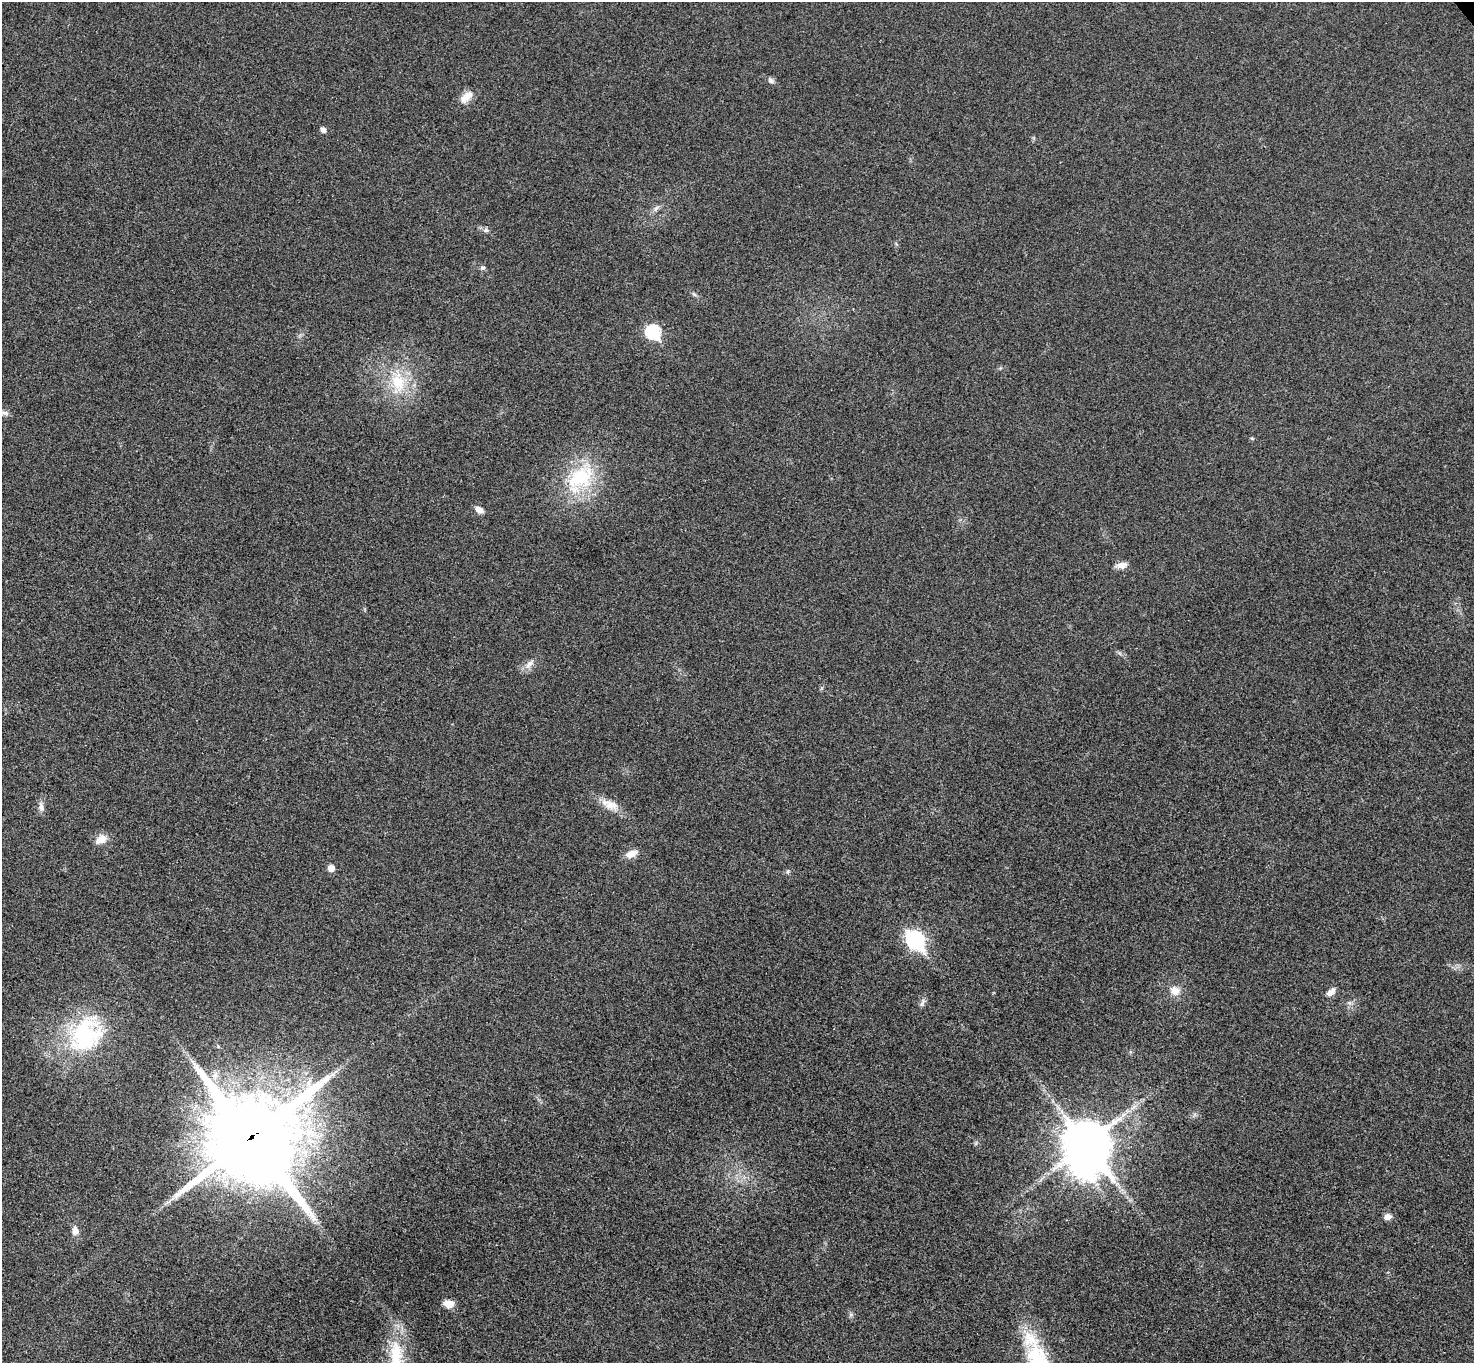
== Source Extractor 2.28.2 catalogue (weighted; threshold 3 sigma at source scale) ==
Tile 7 of 4 x 4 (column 3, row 2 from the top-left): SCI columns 2996-4467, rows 3056-4416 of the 5987 x 5973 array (HDU 1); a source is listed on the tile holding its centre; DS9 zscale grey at full resolution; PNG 1476 x 1365 px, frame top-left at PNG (2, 2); no overlay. Shown black and unused: <1% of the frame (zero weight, under 3 of 4 exposures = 6% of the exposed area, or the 3 px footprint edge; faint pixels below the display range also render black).
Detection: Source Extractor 2.28.2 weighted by HDU 2 'WHT'; one run over the whole footprint, this tile lists its part. Background 0.0245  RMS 0.0061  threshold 0.0275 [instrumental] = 3 sigma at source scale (4.5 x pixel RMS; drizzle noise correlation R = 1.50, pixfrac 1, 0.05/0.05 arcsec/px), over >= 5 px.
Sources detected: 35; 1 inside a brighter object's white glare — not listed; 1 inside a brighter listed object's ellipse — not listed separately; the other 33 listed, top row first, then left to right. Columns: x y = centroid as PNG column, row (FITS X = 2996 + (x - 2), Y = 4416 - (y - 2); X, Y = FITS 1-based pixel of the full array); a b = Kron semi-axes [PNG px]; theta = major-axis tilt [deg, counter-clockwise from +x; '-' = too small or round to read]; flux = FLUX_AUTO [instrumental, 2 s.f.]
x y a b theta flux
771 80 8 6 -36 1.9
465 98 15 12 36 5.6
323 130 5 5 - 2.6
656 208 10 4 48 1.7
486 230 6 5 - 1.2
483 268 7 5 3 1.2
694 294 7 4 -20 0.98
653 332 8 7 - 74
398 382 28 18 -72 23
5 413 10 5 -13 2
580 478 44 28 33 42
479 510 10 6 -31 3.4
1121 565 14 8 9 3.9
529 664 13 7 43 3.7
611 804 23 11 -15 7.9
41 807 10 6 -90 2.6
101 839 15 11 29 5.7
631 854 15 8 22 5.3
331 868 5 5 - 5.6
788 871 6 4 45 0.91
915 940 9 7 -51 180
1175 991 13 11 -14 5.9
1331 992 12 7 40 3.4
922 1003 12 5 59 1.8
85 1035 51 39 53 63
1133 1107 9 3 45 2
251 1138 31 29 -52 8700
1087 1144 17 13 -43 1900
1388 1217 8 7 - 3.2
314 1219 7 5 34 1.7
75 1231 11 7 -82 3.8
449 1304 11 8 -5 5.1
396 1356 46 17 -86 27
Overlapping masked pixels (flux is a lower limit): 1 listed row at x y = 251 1138
Isophote crosses this tile's border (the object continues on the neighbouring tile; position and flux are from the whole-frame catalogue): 1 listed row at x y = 396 1356